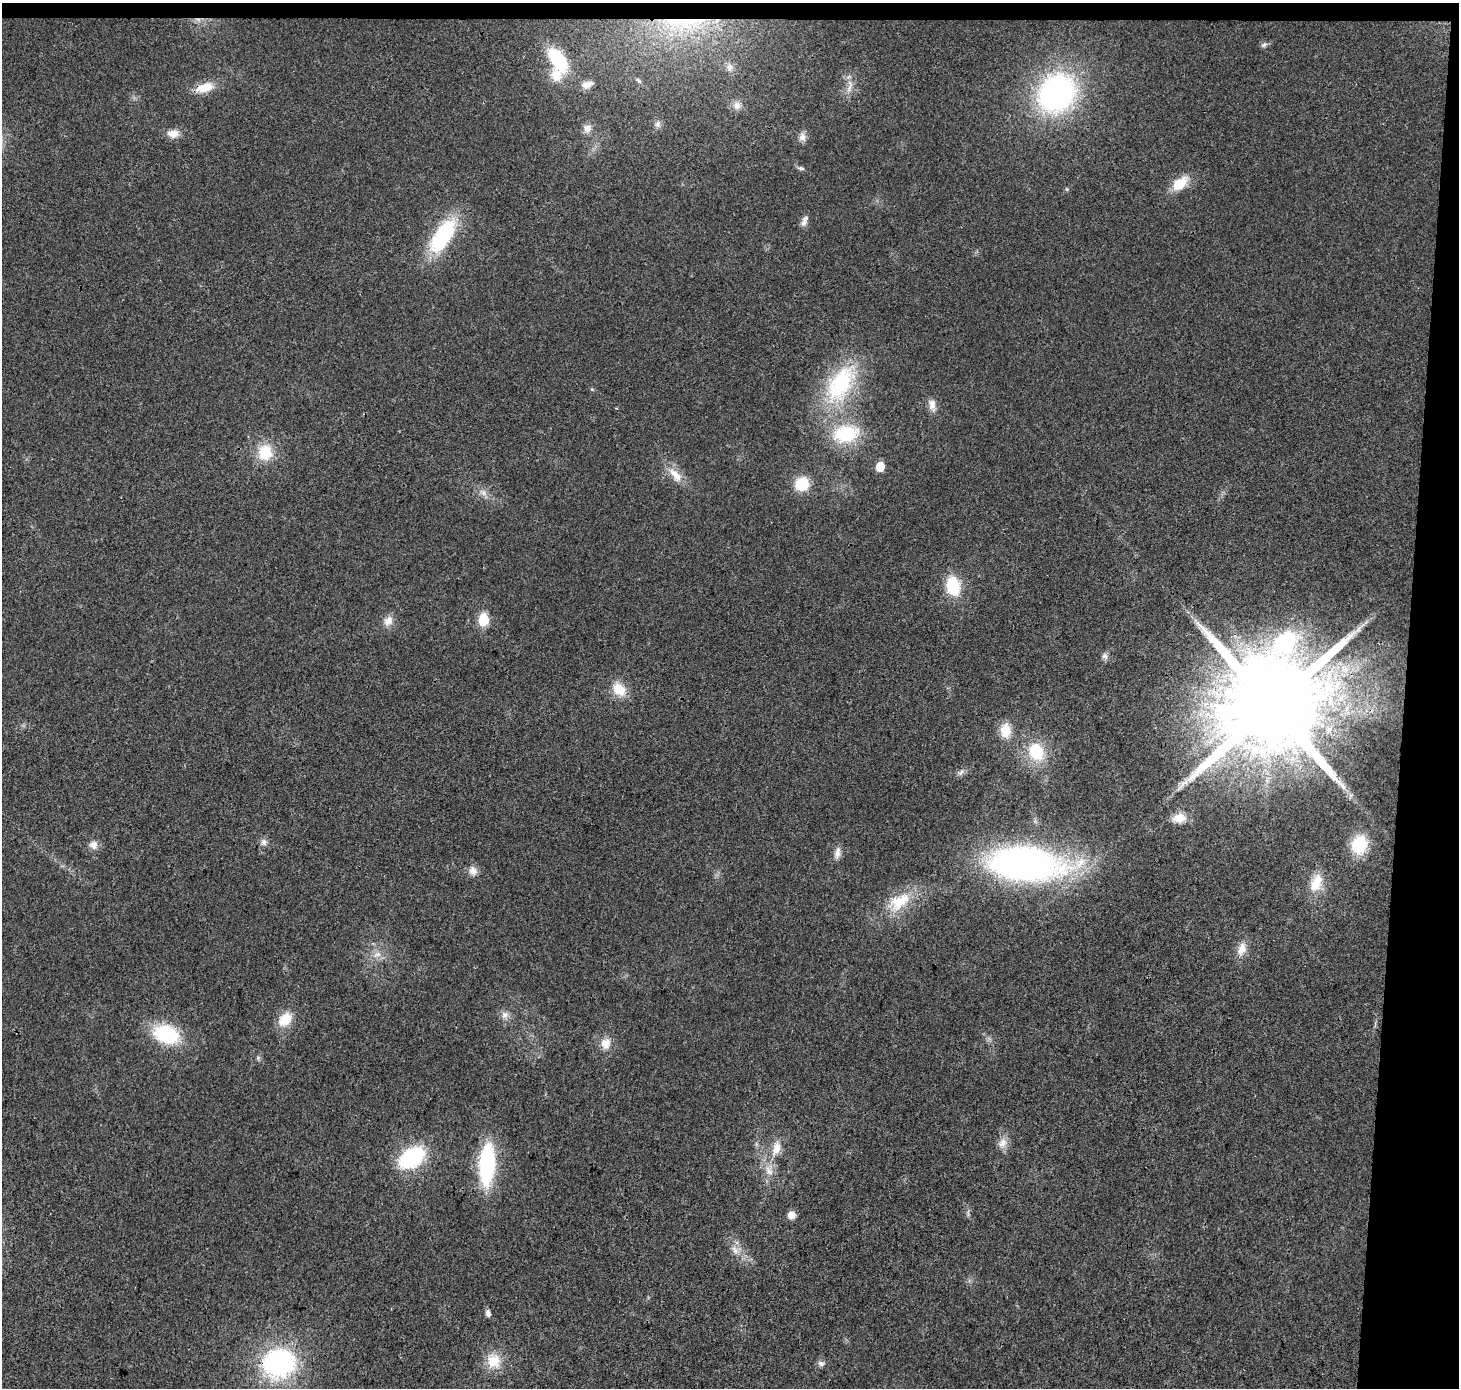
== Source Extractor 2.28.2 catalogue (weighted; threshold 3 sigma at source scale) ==
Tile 3 of 3 x 3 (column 3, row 1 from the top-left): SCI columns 2923-4379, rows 3011-4396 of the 4379 x 4623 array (HDU 1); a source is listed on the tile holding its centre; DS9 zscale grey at full resolution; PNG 1461 x 1390 px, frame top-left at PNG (2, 3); no overlay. Shown black and unused: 5% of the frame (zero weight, under 3 of 4 exposures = <1% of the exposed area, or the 3 px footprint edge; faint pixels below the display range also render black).
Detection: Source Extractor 2.28.2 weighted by HDU 2 'WHT'; one run over the whole footprint, this tile lists its part. Background 0.0188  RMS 0.0038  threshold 0.017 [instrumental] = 3 sigma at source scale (4.5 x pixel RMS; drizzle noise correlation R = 1.50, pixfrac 1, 0.0396/0.0396 arcsec/px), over >= 5 px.
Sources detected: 66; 1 cosmic-ray / hot-pixel residue — not listed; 2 inside a brighter listed object's ellipse — not listed separately; the other 63 listed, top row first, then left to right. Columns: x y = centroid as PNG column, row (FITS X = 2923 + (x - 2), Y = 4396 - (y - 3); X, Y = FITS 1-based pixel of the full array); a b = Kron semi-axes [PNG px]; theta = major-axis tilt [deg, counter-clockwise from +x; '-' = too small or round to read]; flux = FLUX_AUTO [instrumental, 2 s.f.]
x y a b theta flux
690 21 46 10 5 14
1264 45 9 6 36 0.99
557 59 29 15 -55 20
729 67 10 8 -89 1.6
639 81 7 4 -45 0.65
586 85 12 10 88 2.5
850 86 22 7 78 3.2
205 87 24 12 15 6.5
1056 93 33 28 53 100
737 106 11 10 - 2.5
658 124 9 7 67 1.4
587 128 11 10 - 2.7
173 133 16 10 7 3.5
802 137 11 9 73 2.3
801 168 8 5 -13 0.91
1180 183 22 12 40 7.9
804 221 15 7 69 1.9
442 236 39 17 57 35
840 384 60 30 58 39
932 405 17 9 -85 2.8
846 434 33 21 7 21
265 452 16 15 - 12
880 466 6 5 - 12
675 475 24 10 -48 5.7
802 484 12 12 - 13
483 493 8 6 -45 1.5
953 586 17 12 -79 17
483 620 11 9 88 9.6
388 621 14 10 51 3.2
1358 629 10 4 60 1.3
1105 656 9 7 -62 1.3
619 689 19 14 -43 7.2
1271 705 27 22 75 12000
1005 731 17 12 -86 7.3
1036 752 22 18 -65 15
961 772 10 5 44 1.2
1179 818 17 12 10 4.8
264 842 9 8 - 1.6
93 845 11 10 - 2.6
1359 845 19 15 73 14
837 853 16 7 81 2.3
1025 863 69 29 -3 170
473 871 12 10 -75 2.7
1316 883 25 14 69 7.3
899 902 36 19 34 14
1242 949 18 11 68 4.1
377 954 11 6 10 2.2
505 1015 10 9 - 2.1
285 1019 19 13 48 7.4
166 1034 24 17 -19 26
605 1044 14 12 85 4.5
258 1058 7 4 57 0.64
1002 1143 14 11 54 3.2
776 1149 21 11 73 5.9
412 1157 17 11 33 52
487 1164 38 13 87 44
769 1171 15 9 -54 3.7
791 1215 9 9 - 2.6
735 1250 13 8 -60 2.9
488 1313 9 6 -77 1.4
494 1361 21 19 -81 8.3
279 1363 25 21 14 74
821 1363 9 7 -17 1.3
Overlapping masked pixels (flux is a lower limit): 4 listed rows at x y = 690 21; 205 87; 1271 705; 279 1363